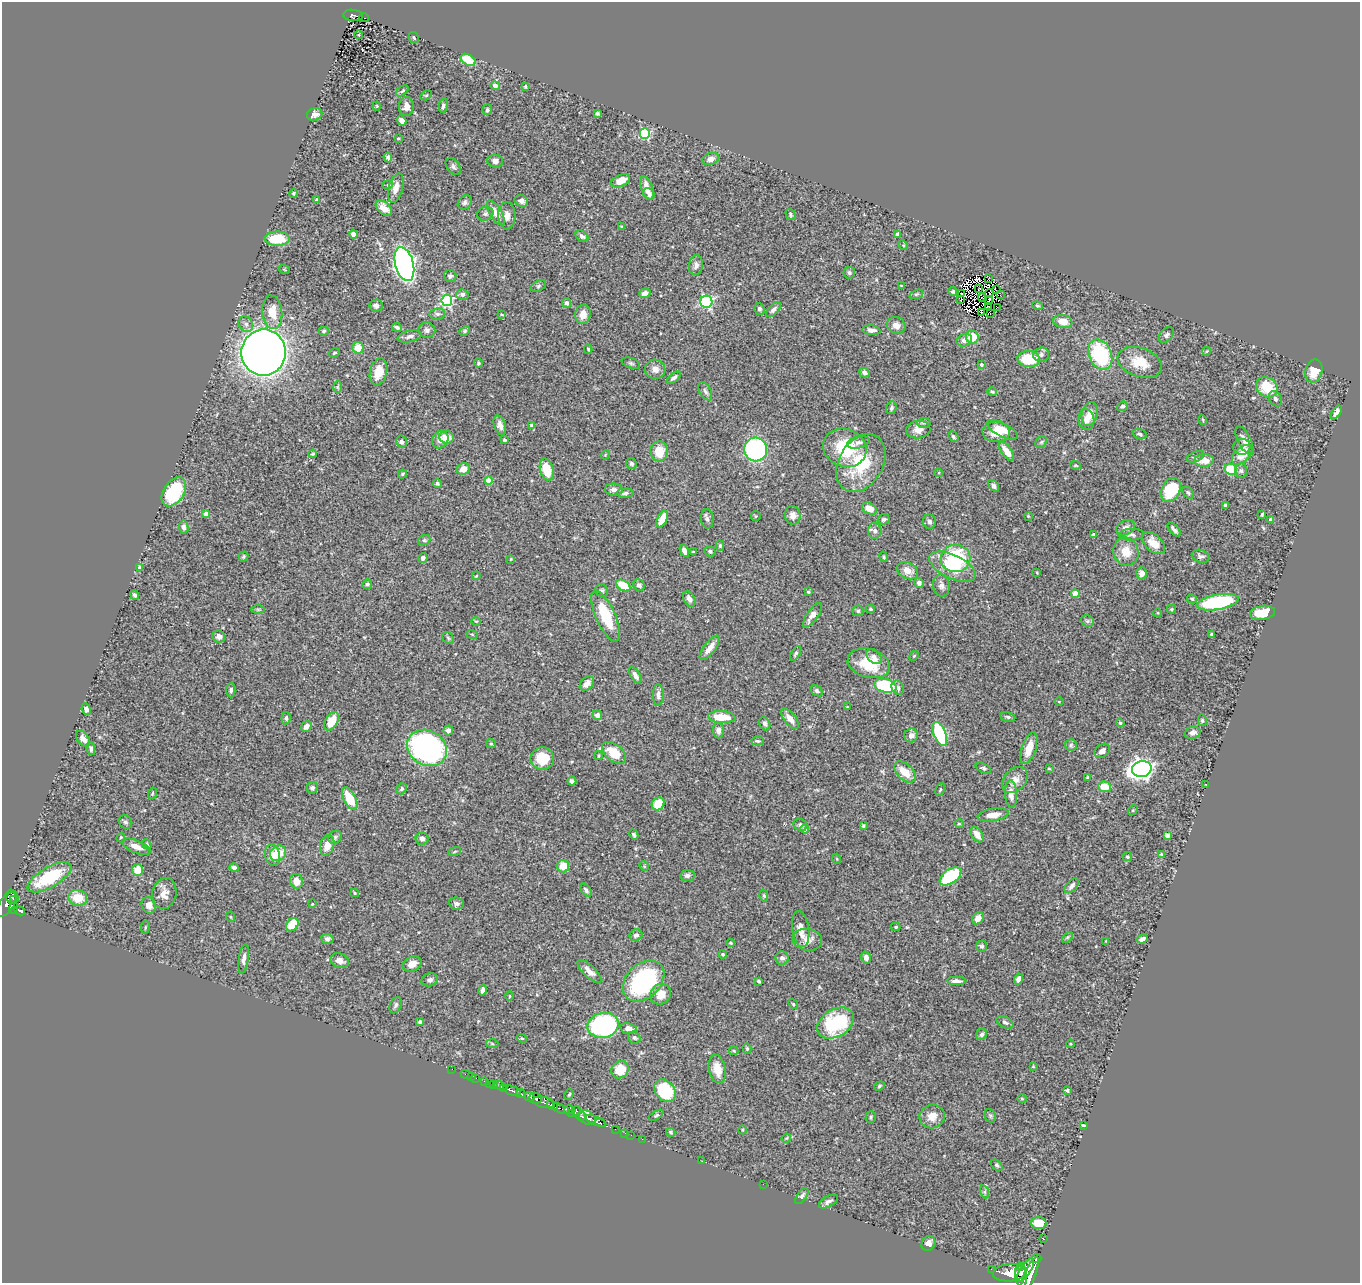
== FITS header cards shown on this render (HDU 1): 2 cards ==
NAXIS1  =                 1358
NAXIS2  =                 1281

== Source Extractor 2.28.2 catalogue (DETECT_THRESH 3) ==
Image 1358 x 1281 px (HDU 1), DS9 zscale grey, 1 PNG px = 1 image px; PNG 1362 x 1285 px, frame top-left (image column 1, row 1281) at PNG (2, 2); each listed source drawn as its Kron ellipse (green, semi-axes under 4 px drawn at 4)
Background 0.502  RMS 0.023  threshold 0.07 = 3 sigma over >= 5 px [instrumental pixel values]
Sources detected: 432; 7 with non-positive FLUX_AUTO (blend fragments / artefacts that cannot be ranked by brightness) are neither listed nor drawn; the other 425 listed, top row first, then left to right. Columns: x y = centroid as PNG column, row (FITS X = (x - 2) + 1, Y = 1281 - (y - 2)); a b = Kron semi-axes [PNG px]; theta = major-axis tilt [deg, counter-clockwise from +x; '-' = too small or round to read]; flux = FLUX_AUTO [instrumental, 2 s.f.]
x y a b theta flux
353 15 10 5 -6 110
364 18 5 2 - 5.8
359 35 4 3 - 0.96
414 38 5 4 - 2.7
468 60 8 5 -31 62
495 86 4 4 - 7.9
525 86 4 4 - 2.4
402 91 7 3 38 2.9
426 95 6 4 29 1.9
377 106 4 4 - 1.6
406 106 9 7 86 10
443 106 7 4 79 3.7
487 110 5 4 - 2.3
315 114 7 6 - 6.9
597 114 4 4 - 3.1
402 121 5 4 - 8.4
645 134 5 5 - 140
398 138 3 3 - 1.6
388 157 5 4 - 3.4
711 159 8 5 17 8.7
495 161 8 6 -6 7.4
453 166 9 6 -52 4.2
621 181 10 5 23 19
388 184 5 3 - 1.5
396 188 15 7 75 13
647 188 12 5 -71 16
293 193 5 4 - 2.1
649 194 6 5 - 5.1
317 200 4 4 - 2.2
521 201 7 5 -33 7.1
465 202 7 6 - 4.1
384 208 9 6 -41 16
496 213 14 6 -59 14
485 214 8 6 22 3.9
791 214 6 4 -54 2.8
507 216 13 8 -89 10
622 227 4 3 - 2.3
353 234 4 4 - 6.9
898 234 4 3 - 5.2
582 236 7 5 -38 4.2
277 239 12 7 -1 47
903 245 5 4 - 1.7
404 264 17 9 -75 780
696 265 10 7 80 6.7
284 269 5 3 - 1.3
849 273 6 5 - 3.5
450 276 6 6 - 4
988 279 2 2 - 1.7
539 286 8 5 28 3.2
901 286 3 2 - 1.2
978 289 2 2 - 0.94
996 290 4 2 - 1.6
953 291 4 4 - 2.6
645 293 6 4 21 10
989 293 4 2 - 0.84
462 294 6 5 - 5.5
916 294 7 4 19 2.2
961 294 3 2 - 1.1
1000 295 2 2 - 0.94
983 298 4 2 - 0.059
961 299 4 3 - 0.28
447 300 5 5 - 210
989 301 4 3 - 1.4
706 302 6 6 - 210
566 303 5 4 - 5.9
376 305 6 6 - 5
989 306 3 2 - 1.7
1037 306 5 4 - 2
997 307 2 2 - 1.8
759 309 6 5 - 3.8
773 310 9 4 45 4.7
272 312 17 10 -84 26
981 312 3 2 - 1.8
990 313 2 2 - 1.1
437 314 8 5 11 3.6
583 314 9 7 81 15
502 315 4 2 - 1.3
1063 322 10 6 -10 19
246 324 8 7 - 6.1
896 325 9 8 - 8.9
397 327 5 3 - 4.9
427 330 8 7 - 5.5
871 330 9 4 -5 6.4
324 331 5 4 - 2.6
465 331 5 4 - 2.2
1166 335 9 6 49 4.6
410 336 12 5 14 6.6
972 337 6 6 - 29
964 340 8 6 22 8.3
358 348 6 5 - 23
588 349 4 3 - 2
1207 351 4 3 - 1.2
264 353 23 22 - 2100
334 353 6 4 17 2.2
1041 354 8 7 - 5.8
1100 355 16 11 -66 120
1029 359 11 8 -4 65
1140 362 23 14 -19 35
478 363 4 4 - 2.4
631 363 9 5 -19 3.4
981 365 3 3 - 2.7
655 369 10 9 - 11
1314 371 12 8 77 28
379 372 14 8 77 23
864 373 5 4 - 4.8
674 378 8 4 39 4.1
337 387 6 4 -89 2.3
1267 387 11 9 -36 44
705 391 10 5 -60 4.5
992 392 5 4 - 2.2
1275 399 8 5 -62 3.8
1122 406 5 4 - 3.8
891 408 6 5 - 2.9
1336 412 8 4 57 5.8
1090 414 12 8 77 15
1086 420 10 8 -78 9.8
1203 420 5 3 - 1.4
924 423 7 5 2 3.2
500 425 10 6 -73 8
532 425 4 3 - 5.3
918 430 12 9 4 11
1002 430 17 6 -27 18
996 432 13 10 -3 22
1140 434 7 4 -20 3.2
447 437 7 6 - 21
953 437 6 4 -50 3.3
440 440 9 7 51 9
504 440 4 3 - 2.3
1244 440 15 6 -63 9.1
401 442 6 5 - 5.6
858 442 11 6 13 5.6
1041 442 6 5 - 2.5
1242 447 8 8 - 8.6
845 448 22 19 -21 78
756 449 12 11 - 240
659 451 10 8 -85 34
1007 451 11 5 -55 16
313 454 4 3 - 1.7
605 455 5 3 - 1.4
1242 455 12 7 43 26
1196 457 9 5 21 3.9
1204 460 9 6 1 19
861 463 31 22 60 83
631 464 6 5 - 3.1
1075 465 5 3 - 1.5
463 469 6 5 - 12
1231 469 6 5 - 53
547 470 11 6 -75 40
1241 471 7 5 -88 4
939 473 4 3 - 1.2
402 474 5 4 - 1.9
489 480 4 4 - 35
437 483 4 4 - 2.7
994 486 6 4 -53 5.7
614 490 9 6 -3 7.3
1171 490 12 9 62 70
174 492 16 10 57 95
625 493 8 4 3 4.1
1188 493 7 5 -50 3.1
1225 505 4 3 - 2.9
869 509 8 5 -27 16
206 514 4 4 - 10
1262 514 4 2 - 1.9
793 515 9 8 - 8.8
756 516 5 5 - 1.9
1028 516 4 3 - 1.2
662 519 9 5 65 22
707 519 10 6 -84 5.1
884 519 6 5 - 3.7
1271 520 4 4 - 8.7
930 522 7 6 - 4.3
184 527 6 4 -81 5.6
1126 528 10 7 29 7.5
1174 530 8 3 -48 5.3
875 531 8 6 90 5.7
1093 535 4 3 - 5.1
1131 535 12 6 3 5
424 540 6 5 - 2.6
1153 543 13 8 -43 19
720 546 5 4 - 2.6
684 551 6 4 -64 10
710 551 5 5 - 3
693 552 3 2 - 1.3
1126 552 14 12 -69 24
244 556 5 5 - 2.6
1201 556 9 6 -17 5
884 557 5 3 - 2
423 558 5 4 - 3.3
956 558 15 13 10 120
511 559 3 3 - 1.2
140 567 4 3 - 4.6
952 567 25 11 -26 46
907 571 11 8 -26 15
1037 573 4 3 - 1.4
1142 573 6 5 - 7.4
476 576 4 3 - 1.4
919 583 5 4 - 6.2
367 584 5 4 - 2.7
639 585 6 5 - 4.1
941 585 11 8 -81 7
623 586 7 5 -31 47
602 590 7 6 - 3.1
808 592 4 3 - 1.8
1075 594 4 4 - 23
135 595 5 3 - 3.5
689 599 8 5 -61 7.6
1192 599 5 3 - 2
1218 602 21 7 10 160
258 609 6 4 0 2.2
870 609 4 4 - 2.1
1171 609 4 4 - 2
858 611 5 5 - 2.7
1158 613 4 3 - 1.3
1263 613 13 7 9 35
812 615 14 5 54 12
606 616 27 9 -66 63
476 621 5 3 - 1.4
1087 621 7 5 -21 3.2
472 634 6 3 -19 1.6
1212 635 4 3 - 2.8
219 637 6 6 - 5.8
448 638 7 5 -47 2.6
710 648 15 5 53 15
796 653 8 4 60 3.1
914 656 5 4 - 1.7
874 657 9 6 -40 6.3
869 663 21 14 -15 50
635 675 9 4 -58 6.6
587 684 8 6 47 10
885 686 11 6 -13 140
898 688 7 6 - 4.5
231 690 7 4 89 3.4
817 691 7 5 -41 4.3
658 695 11 5 90 6.4
1059 702 4 3 - 1.4
847 707 3 3 - 1.1
86 709 6 4 -65 6
597 715 5 5 - 8.6
722 717 14 6 -5 38
1008 717 7 5 -11 3.1
286 718 6 4 84 3.5
790 719 12 5 -52 13
1202 720 6 4 -76 2.4
332 721 10 6 60 32
765 723 7 5 -65 4.1
1120 723 4 4 - 2
306 726 6 5 - 8.3
448 730 5 4 - 7.5
718 730 8 5 -89 6.7
1193 733 8 6 17 7.9
940 734 12 6 -68 150
911 735 7 6 - 8.1
83 739 9 5 -54 6.8
757 741 6 4 -2 2.4
491 744 5 4 - 2.1
1071 745 6 6 - 3.2
427 748 21 17 -31 420
1029 748 16 7 71 26
91 749 6 4 -78 4.3
1102 751 8 6 35 6.6
614 753 14 8 -41 35
598 755 4 2 - 1.5
542 759 12 11 - 38
983 768 8 4 -24 3.1
1049 769 4 3 - 1.7
1142 769 10 8 13 830
905 772 13 8 -42 26
1088 778 4 3 - 2.5
1015 780 15 10 46 14
572 781 4 4 - 4.7
1206 784 2 2 - 1.2
1104 787 6 5 - 27
312 788 6 6 - 4.8
402 789 6 5 - 2.7
940 790 7 4 64 1.9
152 793 6 3 70 1.7
1011 794 13 6 -87 12
350 799 12 6 -63 45
658 804 7 5 46 36
1133 810 6 4 43 2
993 815 16 6 8 15
125 822 7 6 - 3.8
959 824 5 4 - 1.7
800 825 7 6 - 4.3
863 826 4 3 - 2.1
805 829 4 4 - 16
634 835 5 4 - 2.6
977 835 8 5 -55 13
1167 835 4 4 - 13
335 837 7 6 - 3.6
121 838 4 3 - 1.6
422 839 6 6 - 7.1
147 844 5 4 - 2.6
327 845 10 7 74 19
136 847 15 6 -23 13
455 851 7 3 19 1.6
278 853 8 7 - 34
1161 854 4 3 - 1.6
272 855 11 7 -75 11
1127 857 4 4 - 2.6
837 859 5 3 - 1.4
563 866 6 6 - 25
644 866 5 4 - 1.4
234 867 5 3 - 5.4
138 870 6 5 - 28
687 875 7 5 8 4.7
950 876 12 7 35 100
49 877 25 10 30 97
296 881 7 6 - 16
1072 886 9 5 46 5.5
586 890 7 4 -52 4.5
164 893 15 12 77 15
355 893 4 3 - 2
764 896 6 4 -77 1.9
12 897 7 6 - 260
78 898 9 8 - 32
14 900 3 3 - 290
6 904 14 7 55 490
312 904 3 3 - 1.2
457 904 7 6 - 4.5
149 905 8 7 - 11
14 908 6 3 79 74
20 911 5 4 - 130
231 917 5 3 - 1.3
978 918 6 5 - 15
292 925 7 5 51 38
145 927 6 3 81 1.7
896 927 5 4 - 2.7
801 929 18 8 -82 15
636 935 6 5 - 5.1
1067 937 6 4 45 2.4
327 939 6 5 - 5.4
1142 939 5 4 - 6.5
807 940 15 10 -10 15
1106 941 3 3 - 0.98
730 943 4 3 - 1.6
982 946 6 5 - 3.4
723 954 4 3 - 2
782 958 7 6 - 6.5
866 958 6 4 -77 6
244 959 15 5 81 7.5
340 961 9 7 -23 10
412 964 10 7 25 13
589 971 15 6 -43 11
1019 979 5 4 - 10
430 980 8 6 16 5.7
644 981 24 17 44 200
758 981 3 3 - 3.1
957 981 9 4 -2 6.6
483 990 5 4 - 6.6
661 994 11 9 50 22
509 996 4 3 - 1.4
793 1004 5 4 - 2.2
396 1005 8 5 66 4.2
420 1022 4 3 - 3
1005 1022 9 5 -28 4.3
836 1023 20 13 33 120
603 1025 16 12 12 280
628 1028 8 5 -11 11
982 1034 6 5 - 3.4
522 1038 5 4 - 1.6
634 1038 6 5 - 3.4
492 1044 6 4 -3 2.1
1070 1044 4 3 - 1.3
747 1048 5 4 - 1.9
734 1051 4 3 - 1.6
1033 1066 3 2 - 1.1
452 1069 2 2 - 5.3
717 1069 14 8 -78 21
620 1070 9 8 - 40
466 1074 6 2 -18 6.7
471 1076 4 2 - 2.3
476 1078 2 2 - 6.6
484 1081 3 2 - 21
490 1083 3 2 - 3.7
493 1084 3 2 - 5
501 1086 7 3 -19 47
879 1086 5 4 - 2
504 1088 3 2 - 20
1067 1090 4 3 - 2.5
512 1091 9 3 -21 850
665 1091 12 9 -50 95
521 1093 4 3 - 410
569 1094 6 4 61 2.1
530 1097 5 3 - 470
535 1098 7 5 -6 970
1022 1099 4 3 - 1.5
544 1102 11 5 -14 290
552 1105 6 3 -39 320
561 1109 9 3 -24 140
569 1110 5 3 - 190
576 1111 5 3 - 93
572 1113 3 2 - 43
656 1115 8 4 31 2.5
581 1116 5 2 - 290
932 1116 12 12 - 16
990 1116 7 5 -61 2.5
871 1117 6 5 - 2.5
587 1118 9 6 -31 370
596 1121 11 4 -22 500
600 1123 5 3 - 230
1083 1125 4 2 - 1.6
615 1129 2 2 - 6.9
742 1130 4 3 - 1.3
671 1132 5 4 - 2.4
625 1133 2 2 - 6.4
631 1135 2 2 - 8.7
786 1138 5 4 - 1.5
642 1139 2 2 - 7.1
702 1161 2 2 - 5.9
997 1165 7 4 -44 2.7
763 1184 2 2 - 4
985 1192 6 4 -71 2.7
802 1196 9 4 56 4.6
828 1201 10 5 29 5.4
1038 1223 8 6 -5 24
1044 1239 3 2 - 6.1
928 1243 8 6 56 9
1036 1258 5 2 - 24
1022 1267 4 3 - 330
991 1269 2 2 - 5.2
1026 1270 13 5 57 1400
1009 1273 17 8 4 2500
1021 1275 11 6 -87 1800
1030 1275 19 5 67 2400
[7 non-positive-flux detections neither listed nor drawn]